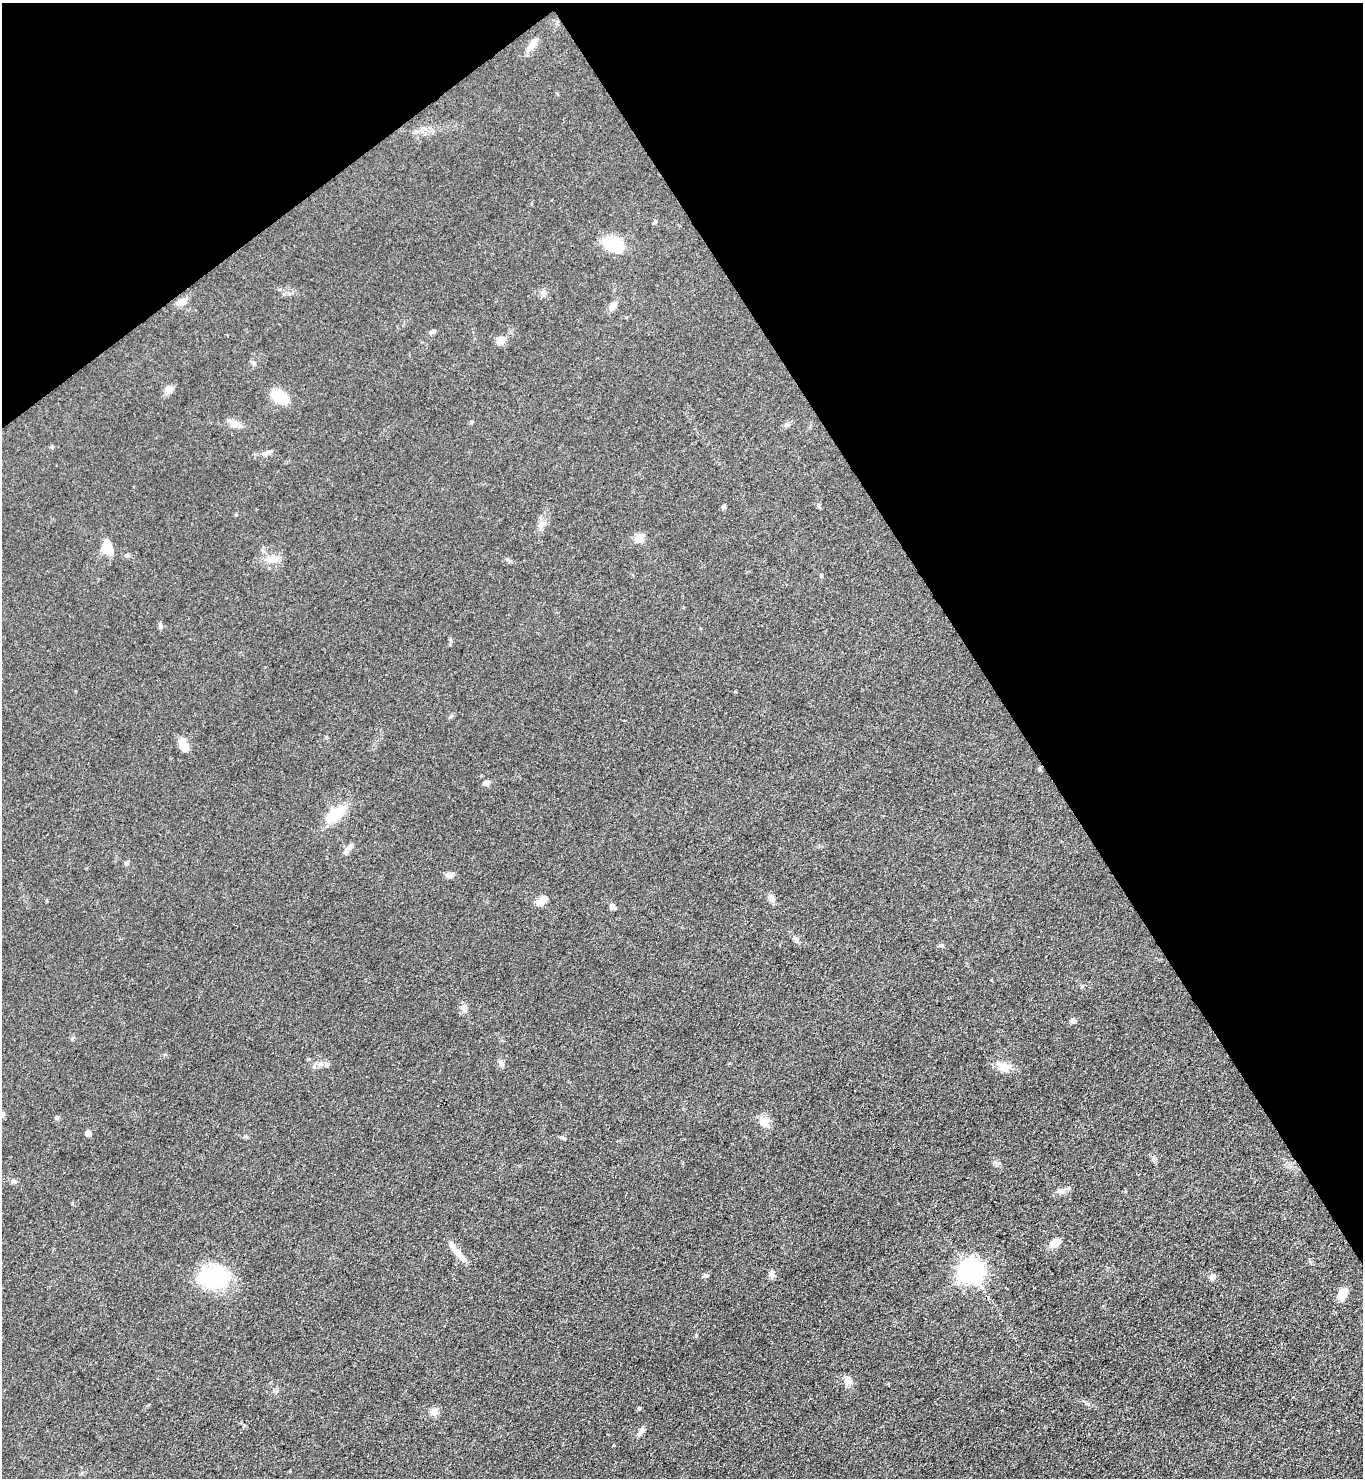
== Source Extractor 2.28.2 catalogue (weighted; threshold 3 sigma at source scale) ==
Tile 3 of 4 x 4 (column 3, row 1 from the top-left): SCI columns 2881-4241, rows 4430-5905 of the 5901 x 5907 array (HDU 1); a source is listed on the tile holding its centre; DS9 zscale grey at full resolution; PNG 1365 x 1480 px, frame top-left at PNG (2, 3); no overlay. Shown black and unused: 31% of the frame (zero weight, under 3 of 4 exposures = <1% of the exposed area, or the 3 px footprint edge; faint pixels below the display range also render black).
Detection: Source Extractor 2.28.2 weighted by HDU 2 'WHT'; one run over the whole footprint, this tile lists its part. Background 0.0826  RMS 0.0067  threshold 0.0302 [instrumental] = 3 sigma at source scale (4.5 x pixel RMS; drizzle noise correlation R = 1.50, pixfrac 1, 0.05/0.05 arcsec/px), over >= 5 px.
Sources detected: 59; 1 inside a brighter object's white glare — not listed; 2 inside a brighter listed object's ellipse — not listed separately; the other 56 listed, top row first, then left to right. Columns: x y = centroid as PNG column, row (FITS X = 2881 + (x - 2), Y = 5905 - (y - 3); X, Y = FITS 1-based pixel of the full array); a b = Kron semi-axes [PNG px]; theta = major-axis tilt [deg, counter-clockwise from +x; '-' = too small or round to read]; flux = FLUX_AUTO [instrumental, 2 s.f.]
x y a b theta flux
532 45 13 9 57 4.7
614 244 25 16 -22 21
543 293 9 7 -74 2.6
181 302 14 6 13 4.2
613 306 12 8 61 4.5
432 332 8 5 25 1.6
500 341 10 9 - 4.6
168 389 11 9 -38 3.3
279 396 13 10 -42 23
235 423 16 7 -14 4.1
52 447 6 3 -72 0.74
267 452 19 4 15 2.5
818 505 6 4 -89 0.96
724 506 6 4 65 1.4
639 538 5 5 - 22
108 551 14 11 -41 8.7
127 555 7 5 -17 1.2
272 559 15 9 7 7.5
161 626 7 4 -90 1.1
184 745 17 9 -67 6.9
486 783 8 7 - 2.2
336 814 31 14 41 16
349 847 9 6 46 2.4
126 863 6 5 - 1
449 875 9 6 7 2.9
771 898 11 7 -62 2.7
542 900 14 7 43 6.2
613 907 7 5 -48 2.5
796 940 8 6 -75 1.7
941 945 5 5 - 1.2
464 1009 8 6 -74 2.4
1073 1020 6 6 - 2.6
501 1063 9 6 -69 2.3
327 1065 8 6 71 1.7
314 1066 6 4 73 1.2
1004 1067 16 10 0 8.4
3 1113 6 5 - 1.2
57 1118 6 5 - 1.1
764 1121 14 13 - 5.9
88 1133 5 4 - 5.7
562 1137 7 4 -35 1.1
1154 1159 8 4 -53 1.5
14 1181 7 5 -21 1.4
1061 1191 14 6 6 3.1
1055 1243 11 7 36 7.8
456 1252 32 7 -44 6.9
970 1271 8 8 - 550
772 1274 9 7 -76 2.7
706 1276 7 4 20 1.2
213 1277 26 21 6 58
1212 1277 8 7 - 2.8
1342 1293 11 7 58 10
848 1382 11 5 24 2.5
639 1408 5 5 - 0.95
434 1412 10 9 - 4.4
641 1431 16 5 62 2.5
Unlisted compact peaks at least as high as the median listed source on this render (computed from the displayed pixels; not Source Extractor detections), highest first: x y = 696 1335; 451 641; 1088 1404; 72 1038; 471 422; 735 692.